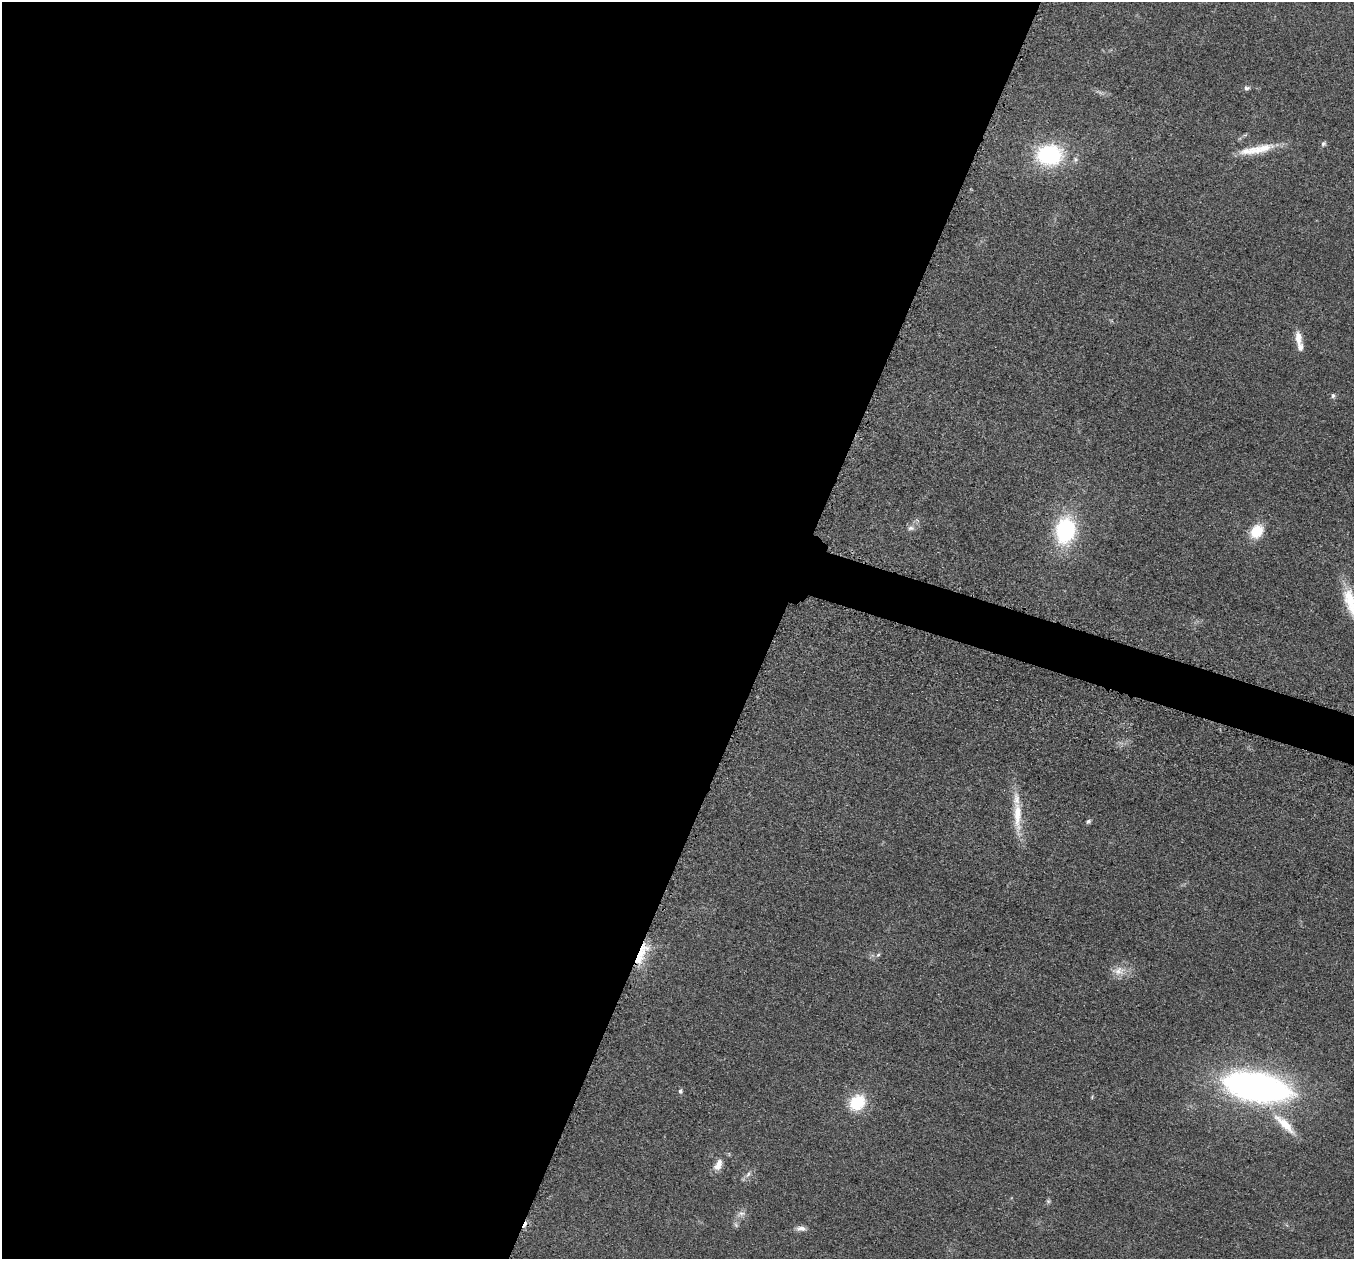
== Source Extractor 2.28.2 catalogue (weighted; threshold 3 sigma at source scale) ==
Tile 5 of 4 x 4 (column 1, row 2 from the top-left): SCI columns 33-1384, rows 2711-3967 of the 5457 x 5502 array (HDU 1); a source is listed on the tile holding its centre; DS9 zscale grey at full resolution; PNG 1356 x 1261 px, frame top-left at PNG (2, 2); no overlay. Shown black and unused: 59% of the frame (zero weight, under 3 of 5 exposures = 3% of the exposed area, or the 3 px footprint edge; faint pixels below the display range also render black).
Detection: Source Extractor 2.28.2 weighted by HDU 2 'WHT'; one run over the whole footprint, this tile lists its part. Background 0.0534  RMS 0.006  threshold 0.027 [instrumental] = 3 sigma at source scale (4.5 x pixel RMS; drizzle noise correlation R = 1.50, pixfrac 1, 0.05/0.05 arcsec/px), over >= 5 px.
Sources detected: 30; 2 too faint to see at this stretch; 1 inside a brighter object's white glare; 1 cosmic-ray / hot-pixel residue — not listed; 2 inside a brighter listed object's ellipse — not listed separately; the other 24 listed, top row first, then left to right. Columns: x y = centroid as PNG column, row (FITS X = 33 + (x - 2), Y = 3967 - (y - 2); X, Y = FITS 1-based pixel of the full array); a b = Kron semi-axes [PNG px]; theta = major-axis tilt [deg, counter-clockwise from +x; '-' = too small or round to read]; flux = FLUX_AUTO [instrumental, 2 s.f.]
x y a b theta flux
1247 88 8 6 -8 1.6
1323 144 8 6 56 1.4
1261 149 42 11 14 15
1049 155 24 19 2 61
1298 338 17 8 -82 6.3
1333 396 7 5 89 1.3
911 528 10 6 0 2.3
1065 530 25 17 80 63
1257 531 13 11 47 17
1351 603 40 13 -72 19
1017 815 48 10 -89 17
1088 821 6 5 - 1.5
641 954 34 9 64 14
878 955 7 4 44 1.1
1119 971 21 12 4 7.4
1255 1086 65 28 -10 240
680 1091 5 5 - 1.6
857 1103 14 12 44 28
1285 1124 38 10 -44 15
718 1165 16 9 66 5.8
748 1174 11 5 54 2.4
1048 1201 6 5 - 1.1
741 1214 13 8 9 3.1
801 1228 13 7 1 3.1
Overlapping masked pixels (flux is a lower limit): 1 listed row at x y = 641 954
Isophote crosses this tile's border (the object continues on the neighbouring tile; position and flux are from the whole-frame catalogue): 1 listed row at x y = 1351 603